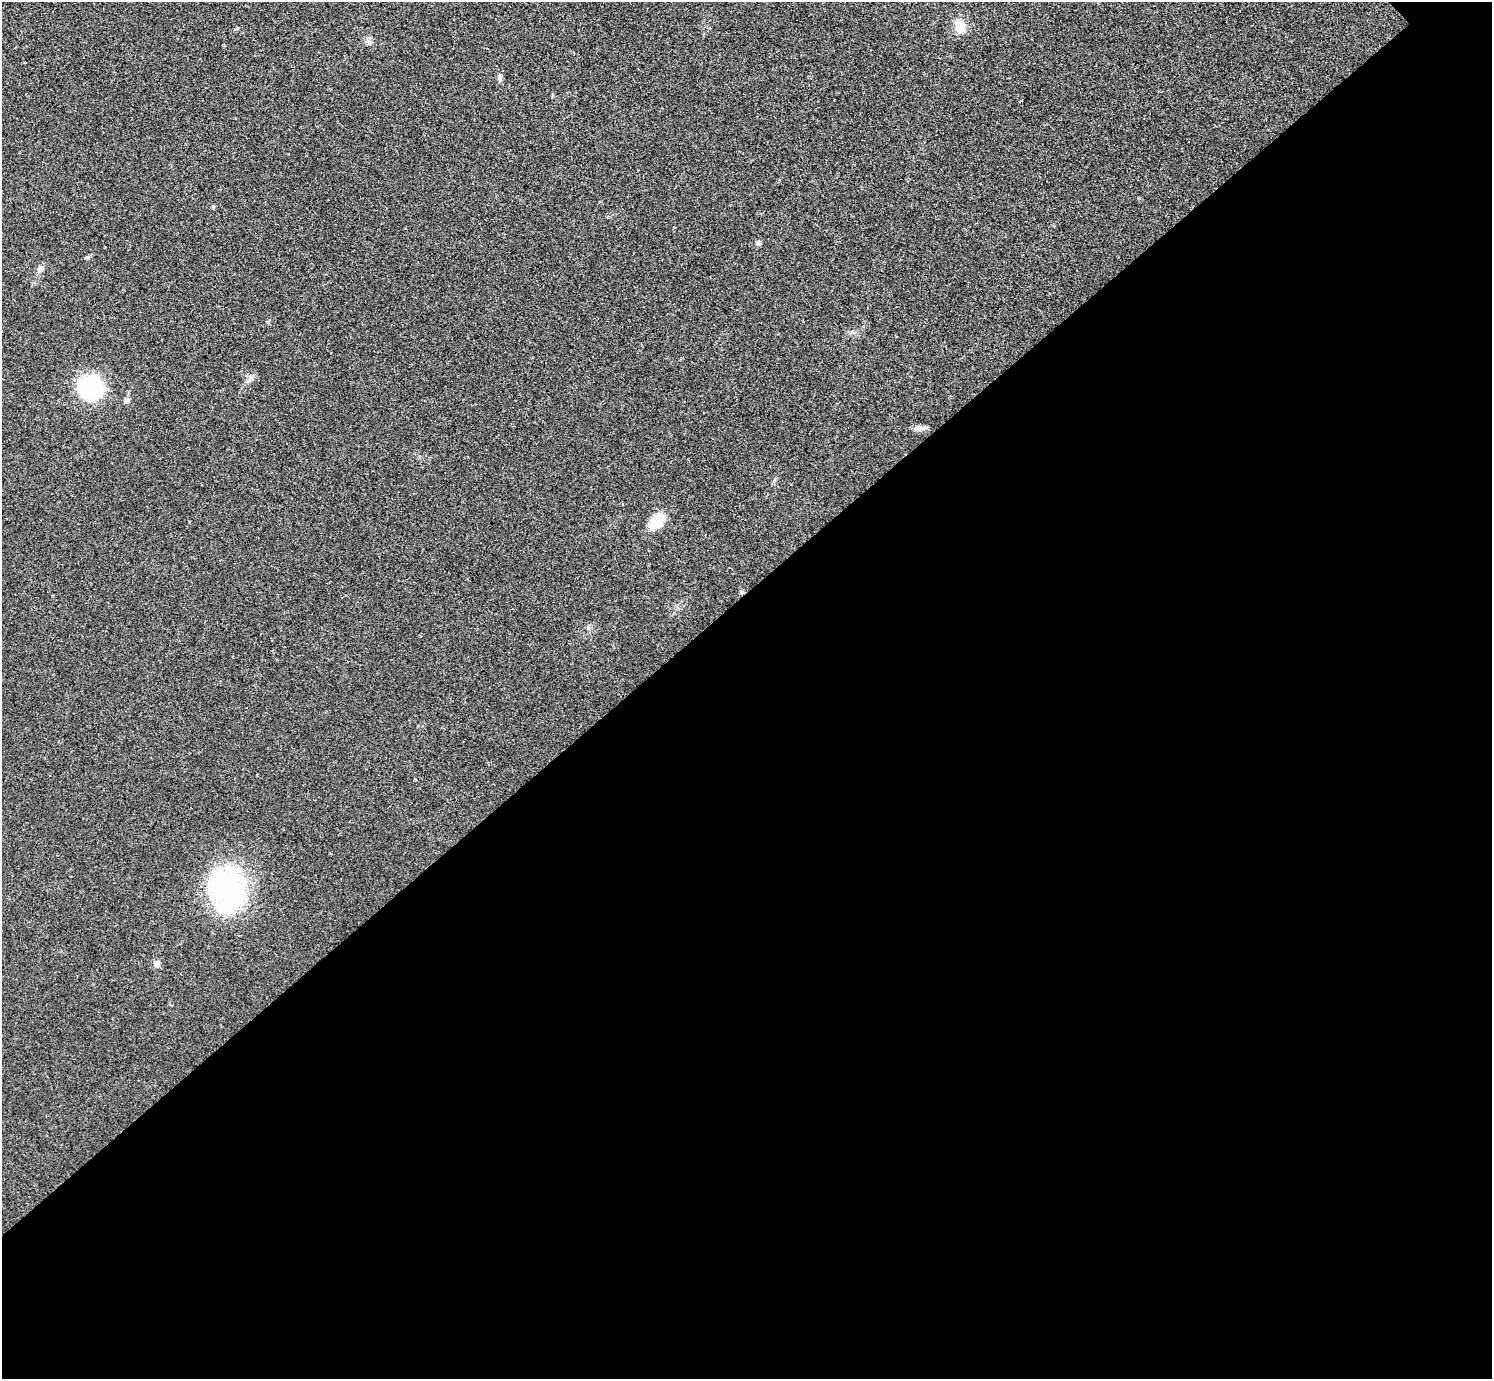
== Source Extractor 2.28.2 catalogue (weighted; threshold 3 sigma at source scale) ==
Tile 15 of 4 x 4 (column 3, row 4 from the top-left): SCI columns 2992-4481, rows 166-1542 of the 5983 x 5981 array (HDU 1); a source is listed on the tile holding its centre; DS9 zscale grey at full resolution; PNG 1494 x 1381 px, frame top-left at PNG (2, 2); no overlay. Shown black and unused: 57% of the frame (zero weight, under 3 of 4 exposures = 1% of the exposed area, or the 3 px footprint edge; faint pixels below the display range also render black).
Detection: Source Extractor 2.28.2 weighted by HDU 2 'WHT'; one run over the whole footprint, this tile lists its part. Background 0.029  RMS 0.0049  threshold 0.022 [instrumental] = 3 sigma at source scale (4.5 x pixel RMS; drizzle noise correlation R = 1.50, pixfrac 1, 0.05/0.05 arcsec/px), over >= 5 px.
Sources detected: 11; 1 cosmic-ray / hot-pixel residue — not listed; the other 10 listed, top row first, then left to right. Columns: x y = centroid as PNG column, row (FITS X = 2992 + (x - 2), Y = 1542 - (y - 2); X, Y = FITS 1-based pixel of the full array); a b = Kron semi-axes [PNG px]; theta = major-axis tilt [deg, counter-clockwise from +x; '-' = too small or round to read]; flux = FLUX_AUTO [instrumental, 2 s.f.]
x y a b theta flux
960 26 14 11 -70 7.9
499 78 10 4 -69 1.1
86 258 6 3 19 0.64
40 268 10 4 45 1.4
90 387 25 24 - 37
127 400 7 6 - 1.3
919 428 16 6 5 2.5
657 521 15 11 51 14
227 889 51 47 -72 64
156 964 9 8 - 1.9
Unlisted compact peaks at least as high as the median listed source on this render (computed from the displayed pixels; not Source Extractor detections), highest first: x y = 758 243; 368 41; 774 480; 250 378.